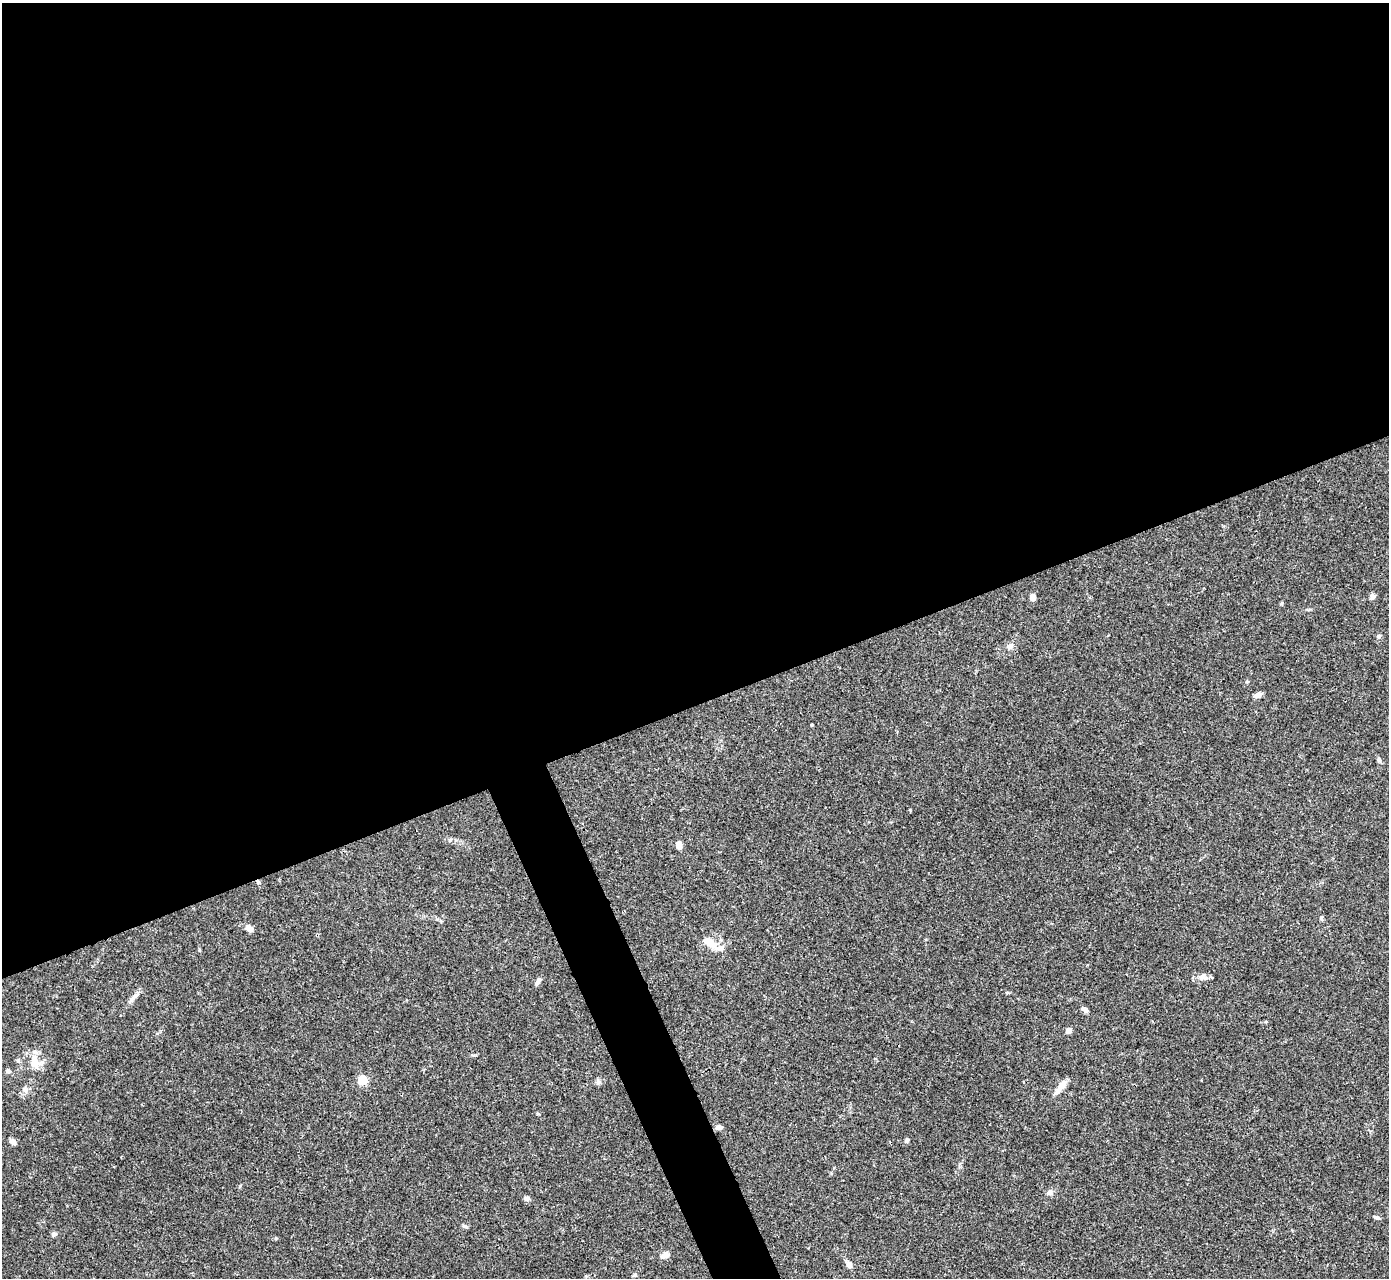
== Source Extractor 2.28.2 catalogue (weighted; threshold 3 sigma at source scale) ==
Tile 2 of 4 x 4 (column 2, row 1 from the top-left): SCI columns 1391-2777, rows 4112-5387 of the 5553 x 5542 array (HDU 1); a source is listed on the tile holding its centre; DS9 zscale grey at full resolution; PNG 1391 x 1280 px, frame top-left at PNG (2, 3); no overlay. Shown black and unused: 57% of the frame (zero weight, under 3 of 4 exposures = <1% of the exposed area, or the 3 px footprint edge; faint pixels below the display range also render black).
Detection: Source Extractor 2.28.2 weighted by HDU 2 'WHT'; one run over the whole footprint, this tile lists its part. Background 0.0392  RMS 0.0028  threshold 0.0126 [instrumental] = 3 sigma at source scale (4.5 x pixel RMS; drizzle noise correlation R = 1.50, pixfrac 1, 0.05/0.05 arcsec/px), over >= 5 px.
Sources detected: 37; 3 inside a brighter listed object's ellipse — not listed separately; the other 34 listed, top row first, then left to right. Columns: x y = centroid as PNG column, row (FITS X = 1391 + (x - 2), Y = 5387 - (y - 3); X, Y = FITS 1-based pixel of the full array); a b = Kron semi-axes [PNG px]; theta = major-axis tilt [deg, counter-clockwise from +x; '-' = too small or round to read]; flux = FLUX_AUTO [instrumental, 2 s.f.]
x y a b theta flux
1372 596 7 7 - 0.81
1032 598 7 5 -83 1.5
1378 636 6 4 -72 0.4
1010 646 10 7 37 1.2
1258 695 9 5 23 1.2
812 725 4 3 - 0.22
1379 760 7 5 -73 0.58
679 845 8 5 -81 1.9
258 882 5 5 - 0.43
1321 918 6 4 -89 0.44
249 928 9 6 -34 1.5
709 941 15 7 -39 4.1
1201 977 9 7 34 1.1
538 981 11 5 60 0.9
135 996 11 5 32 1.1
1085 1009 10 5 -35 1
1069 1030 4 4 - 2.6
34 1063 14 10 -62 3.3
8 1071 7 5 -18 0.71
363 1080 5 5 - 16
598 1082 7 6 - 0.68
1060 1087 20 6 56 2.6
25 1090 9 7 -43 1.1
719 1127 7 5 3 1.1
907 1140 6 5 - 0.6
13 1142 8 6 -37 1
1050 1192 9 7 20 1.1
527 1199 8 6 0 0.82
1377 1218 8 4 -6 0.54
465 1226 7 4 -19 0.44
54 1234 7 5 26 0.68
665 1255 9 6 36 1.6
849 1265 8 6 -55 1.5
635 1275 6 4 21 0.42
Overlapping masked pixels (flux is a lower limit): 1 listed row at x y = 258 882
Unlisted compact peaks at least as high as the median listed source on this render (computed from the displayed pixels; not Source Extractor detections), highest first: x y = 910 810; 1282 603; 276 1238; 240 1186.